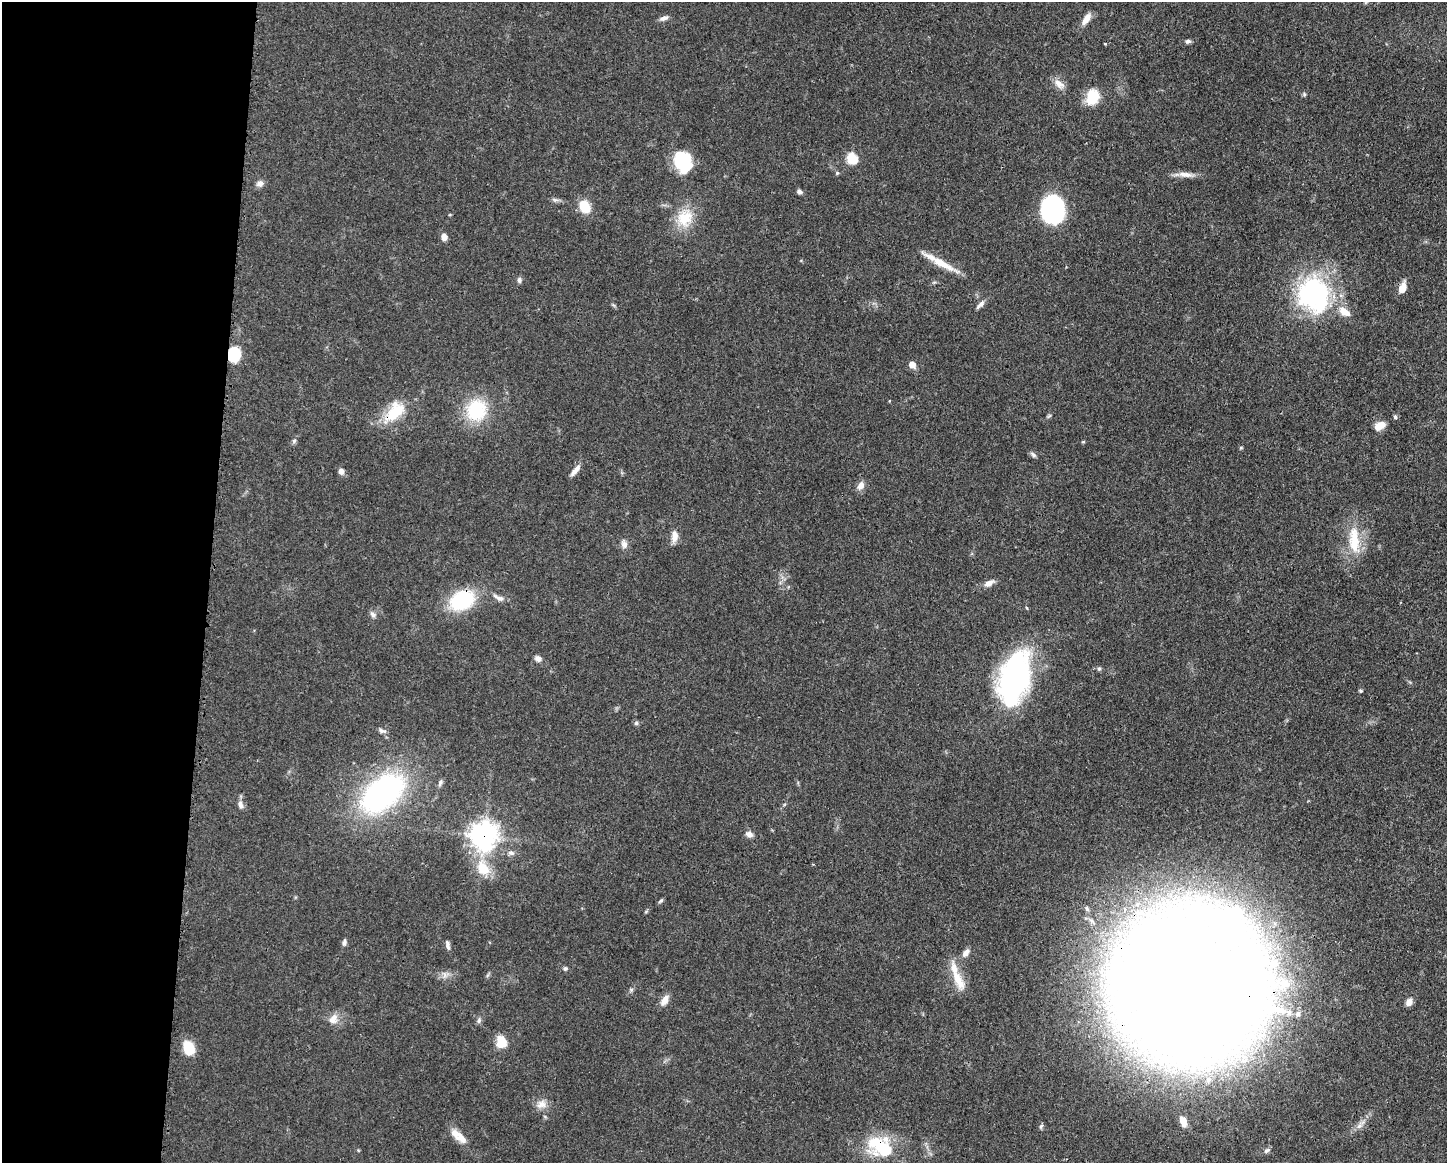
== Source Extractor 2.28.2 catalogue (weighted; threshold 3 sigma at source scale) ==
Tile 4 of 3 x 4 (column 1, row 2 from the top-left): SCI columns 113-1557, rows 2323-3483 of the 4671 x 4645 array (HDU 1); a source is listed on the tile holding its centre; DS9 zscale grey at full resolution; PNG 1449 x 1165 px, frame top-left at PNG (2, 2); no overlay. Shown black and unused: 14% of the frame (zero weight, under 3 of 4 exposures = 1% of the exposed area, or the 3 px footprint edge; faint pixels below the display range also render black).
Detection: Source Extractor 2.28.2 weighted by HDU 2 'WHT'; one run over the whole footprint, this tile lists its part. Background 0.0543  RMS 0.0032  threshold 0.0146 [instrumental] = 3 sigma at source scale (4.5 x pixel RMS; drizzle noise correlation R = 1.50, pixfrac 1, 0.05/0.05 arcsec/px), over >= 5 px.
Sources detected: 87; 3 inside a brighter listed object's ellipse — not listed separately; the other 84 listed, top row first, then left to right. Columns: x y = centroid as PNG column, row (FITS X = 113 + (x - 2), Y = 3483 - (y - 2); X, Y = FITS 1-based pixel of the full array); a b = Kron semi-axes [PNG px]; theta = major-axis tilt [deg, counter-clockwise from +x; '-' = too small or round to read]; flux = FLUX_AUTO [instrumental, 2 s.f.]
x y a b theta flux
664 18 12 5 15 1.2
1086 19 16 7 56 2.8
1188 41 7 5 -2 0.77
1105 44 3 3 - 0.41
1059 84 16 9 -34 2.6
1304 94 6 5 - 0.5
1092 97 17 13 67 8.6
852 158 7 6 - 19
683 161 18 14 -72 21
837 173 5 5 - 0.48
1185 174 23 7 -5 2.9
260 184 9 8 - 1.5
799 192 8 5 -15 0.89
555 200 11 4 -15 0.86
585 207 10 8 -60 9.6
1053 209 22 18 -89 49
685 218 26 21 66 9.7
444 237 8 6 -86 1.8
940 262 47 7 -29 6.8
519 280 8 6 85 0.87
1402 288 10 6 69 4.4
1314 294 37 31 -72 58
980 305 15 5 45 1.4
1344 312 15 9 -34 4.3
234 354 12 10 -87 13
912 364 6 5 - 3.1
476 410 30 27 70 16
394 412 34 16 47 12
1049 416 7 4 37 0.49
1395 417 6 4 -86 0.62
1380 426 13 8 32 3.2
294 441 6 5 - 0.65
1083 442 6 3 2 0.33
1241 447 6 4 0 0.34
1033 455 10 5 -42 0.8
575 470 16 6 50 2.2
341 471 7 6 - 1.5
861 485 11 7 65 2.3
675 536 16 8 87 2.5
1354 540 41 14 -86 11
624 544 10 7 -75 1.6
989 583 14 7 27 2.1
498 598 19 6 -27 2
462 600 29 21 25 21
373 614 10 6 -49 1.1
538 659 9 7 -22 1.3
1099 669 6 5 - 0.54
1015 678 48 25 78 89
1361 691 5 4 - 0.38
636 723 5 5 - 0.64
382 731 11 6 -10 1
440 783 10 5 71 0.79
383 793 50 28 38 79
240 805 10 7 -66 1.5
749 834 11 7 -27 1.4
484 836 10 10 - 270
511 853 9 6 -8 1.1
813 864 3 3 - 0.29
483 868 23 16 -61 8.5
661 901 8 4 41 0.52
1138 912 6 6 - 2
344 942 9 5 76 0.93
448 945 11 5 -79 1.2
966 953 12 7 53 1.8
565 968 5 5 - 0.6
445 975 7 6 - 1.1
958 979 33 11 -64 6.8
1191 983 75 66 -19 1900
631 990 6 5 - 0.56
665 1000 13 7 58 2.8
1409 1002 9 7 60 1.8
1298 1014 8 7 - 1.4
333 1019 15 11 57 3
479 1021 8 5 64 0.8
501 1042 10 9 - 7.1
189 1048 12 8 -70 11
1208 1080 11 8 80 2.5
541 1104 14 11 24 2.7
1183 1121 12 7 -71 4.4
1041 1126 7 4 45 0.58
1359 1126 12 6 56 1.7
462 1138 17 11 -46 3.1
881 1147 35 23 -25 18
1267 1151 9 6 30 0.88
Overlapping masked pixels (flux is a lower limit): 6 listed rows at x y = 234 354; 394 412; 462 600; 484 836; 1191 983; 881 1147